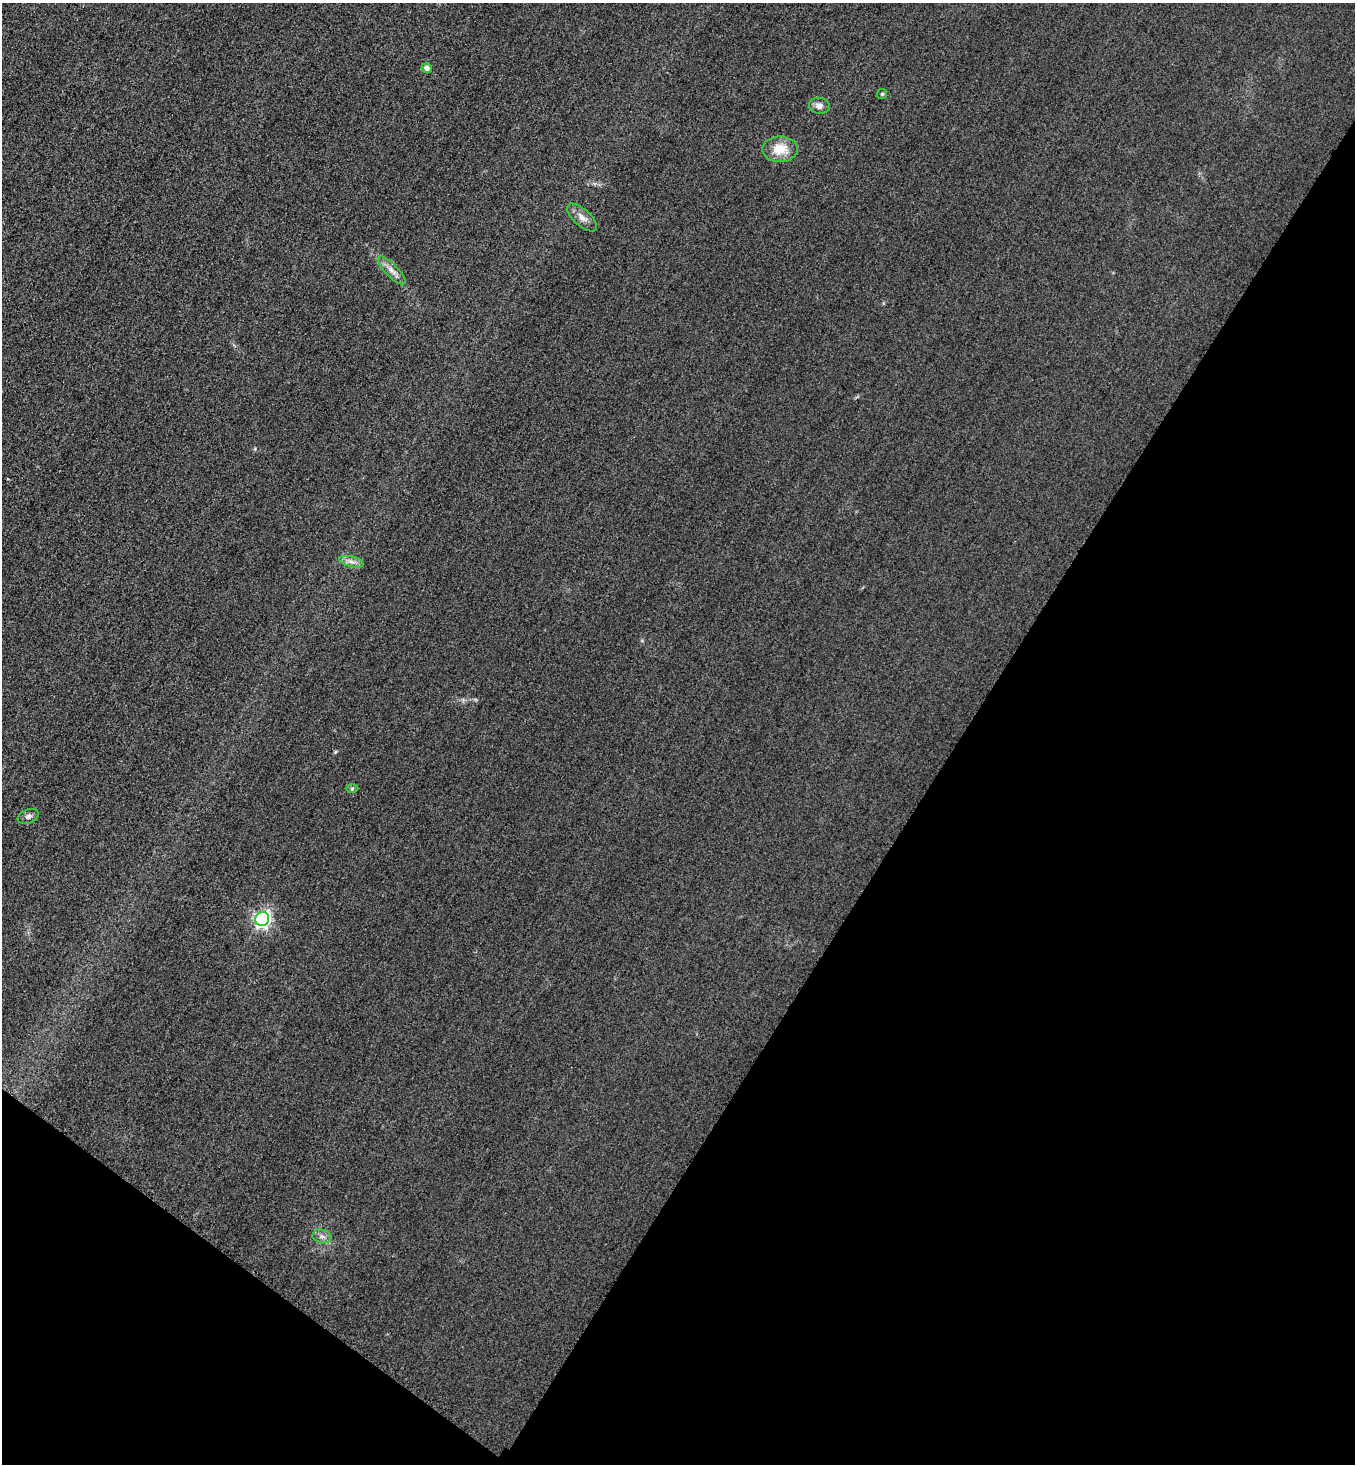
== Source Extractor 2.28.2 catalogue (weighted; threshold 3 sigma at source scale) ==
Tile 15 of 4 x 4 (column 3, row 4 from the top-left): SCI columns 3027-4379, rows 29-1490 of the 5912 x 5905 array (HDU 1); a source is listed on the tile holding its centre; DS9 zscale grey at full resolution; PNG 1357 x 1466 px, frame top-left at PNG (2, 3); each listed source drawn as its Kron ellipse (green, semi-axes under 4 px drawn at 4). Shown black and unused: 34% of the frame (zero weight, under 3 of 4 exposures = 3% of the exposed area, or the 3 px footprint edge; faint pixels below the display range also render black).
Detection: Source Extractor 2.28.2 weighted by HDU 2 'WHT'; one run over the whole footprint, this tile lists its part. Background 0.0785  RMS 0.017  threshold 0.0781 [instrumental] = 3 sigma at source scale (4.5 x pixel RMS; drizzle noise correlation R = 1.50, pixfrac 1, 0.05/0.05 arcsec/px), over >= 5 px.
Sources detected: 11; all 11 listed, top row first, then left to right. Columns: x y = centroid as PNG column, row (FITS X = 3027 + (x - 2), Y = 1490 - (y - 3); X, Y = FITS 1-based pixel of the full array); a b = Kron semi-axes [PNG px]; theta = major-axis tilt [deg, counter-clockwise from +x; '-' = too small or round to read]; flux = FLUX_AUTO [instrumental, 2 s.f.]
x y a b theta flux
427 68 5 5 - 7.2
882 94 5 5 - 2.4
819 106 10 8 -9 9.3
780 149 17 12 0 36
582 218 18 8 -42 12
392 270 18 6 -45 12
351 562 13 5 -14 8.2
352 788 6 4 2 2.7
28 816 11 7 21 6.2
262 919 7 7 - 540
322 1236 9 7 -15 7.2